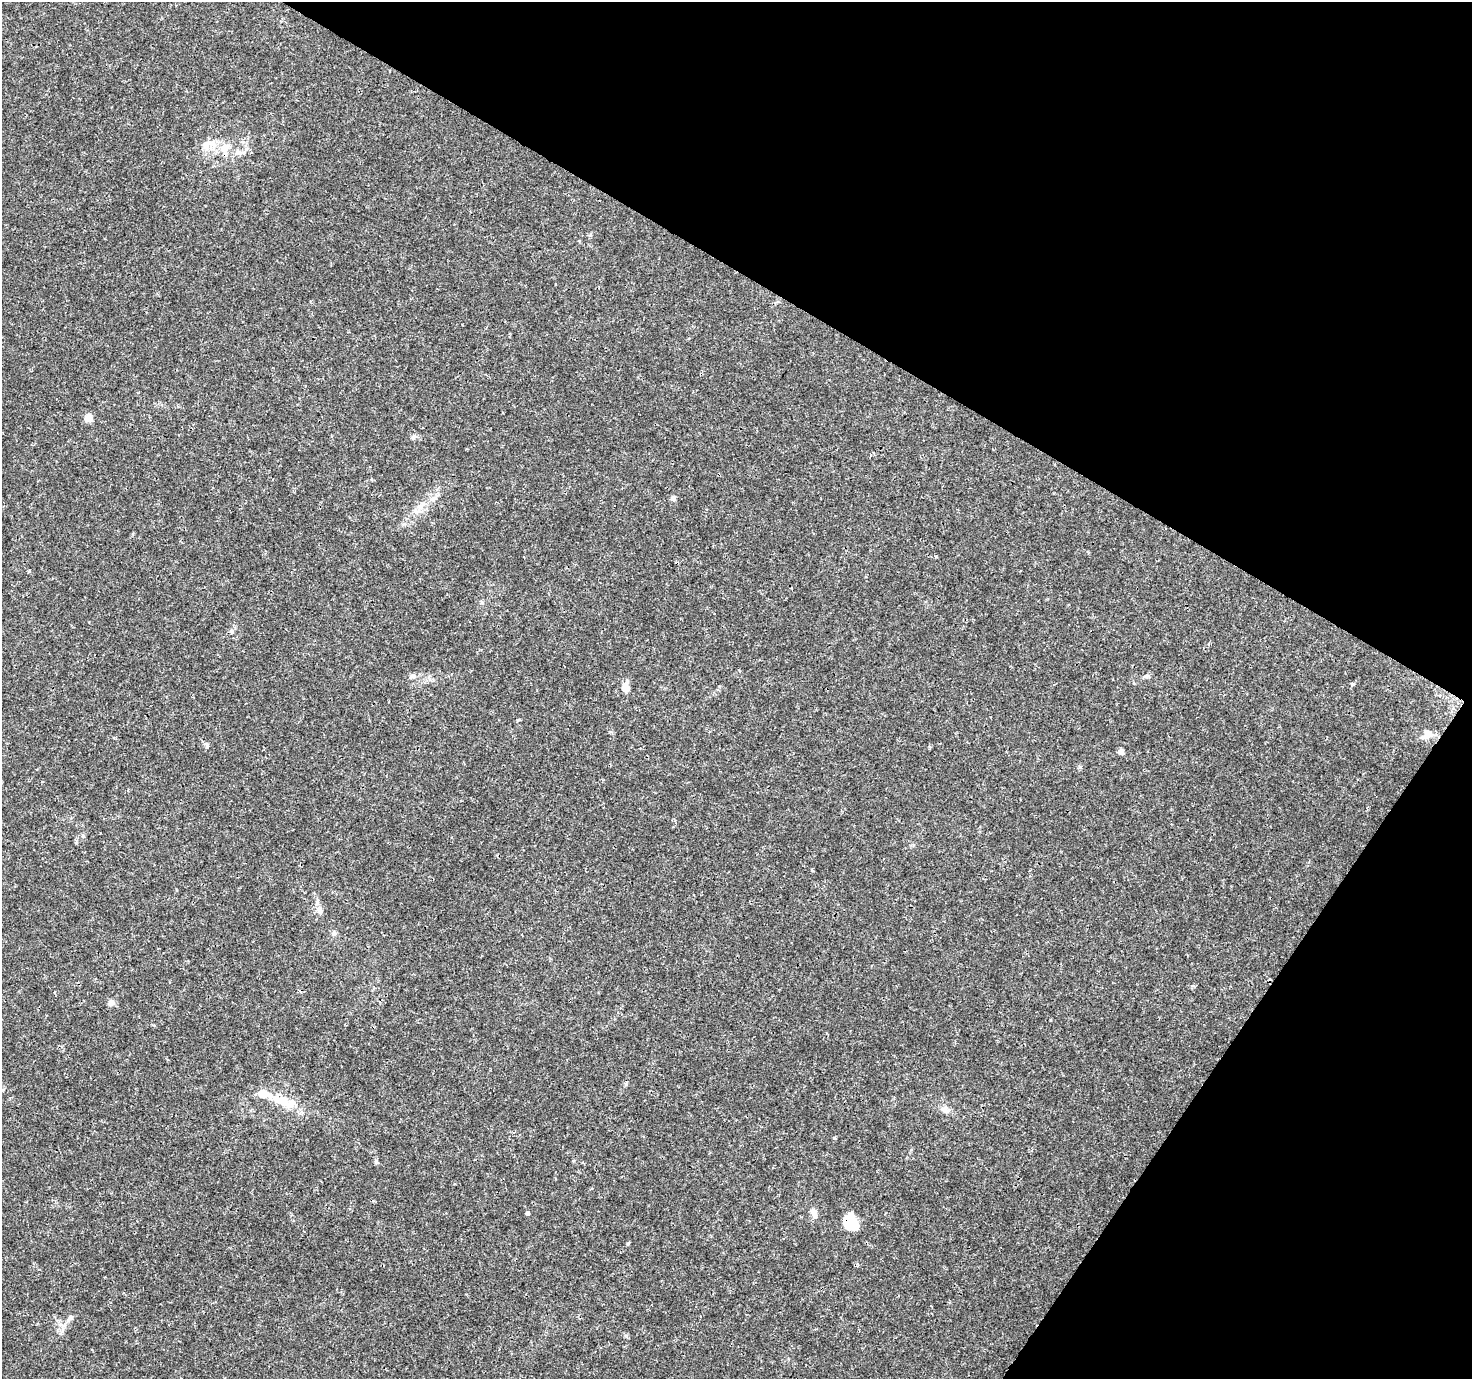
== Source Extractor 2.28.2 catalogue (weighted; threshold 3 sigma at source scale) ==
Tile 8 of 4 x 4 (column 4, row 2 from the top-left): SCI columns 4413-5882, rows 2946-4322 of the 5890 x 5957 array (HDU 1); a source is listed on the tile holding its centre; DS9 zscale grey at full resolution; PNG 1474 x 1381 px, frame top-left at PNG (2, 2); no overlay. Shown black and unused: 29% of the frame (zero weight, under 3 of 4 exposures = <1% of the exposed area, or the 3 px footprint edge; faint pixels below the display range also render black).
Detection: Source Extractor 2.28.2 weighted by HDU 2 'WHT'; one run over the whole footprint, this tile lists its part. Background 0.0162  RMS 0.0015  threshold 0.00687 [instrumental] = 3 sigma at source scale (4.5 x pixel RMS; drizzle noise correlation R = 1.50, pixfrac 1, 0.0396/0.0396 arcsec/px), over >= 5 px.
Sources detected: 32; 1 inside a brighter object's white glare — not listed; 1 inside a brighter listed object's ellipse — not listed separately; the other 30 listed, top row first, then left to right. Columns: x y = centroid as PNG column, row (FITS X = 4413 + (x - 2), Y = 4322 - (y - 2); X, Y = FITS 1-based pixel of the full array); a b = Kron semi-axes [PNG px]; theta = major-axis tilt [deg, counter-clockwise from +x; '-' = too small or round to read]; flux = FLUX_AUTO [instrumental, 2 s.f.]
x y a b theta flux
209 144 20 10 14 1.8
225 148 10 8 56 1.7
88 418 5 5 - 3.8
413 437 7 5 56 0.34
673 498 7 6 - 0.4
434 499 11 6 32 0.68
29 571 4 3 - 0.18
482 602 6 5 - 0.23
739 670 4 4 - 0.16
413 676 9 6 1 0.49
1146 676 10 4 13 0.35
1352 684 4 3 - 0.6
626 687 11 7 87 1.6
1427 735 15 9 37 0.98
207 745 10 4 -86 0.28
1121 752 4 4 - 1.5
1080 767 5 5 - 0.2
83 836 5 5 - 0.2
812 870 4 3 - 0.15
320 909 12 6 -55 0.64
334 933 7 5 -70 0.35
111 1003 9 7 30 0.59
282 1101 34 12 -26 3.8
945 1110 11 8 -16 0.77
835 1138 4 4 - 0.19
376 1162 5 5 - 0.26
527 1213 4 4 - 0.38
814 1213 13 7 -68 0.93
851 1225 17 11 -37 4.3
70 1318 11 5 57 0.51
Overlapping masked pixels (flux is a lower limit): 1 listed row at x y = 851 1225
Unlisted compact peaks at least as high as the median listed source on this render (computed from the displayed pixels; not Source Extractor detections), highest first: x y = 628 1243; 936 556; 518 720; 626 1335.